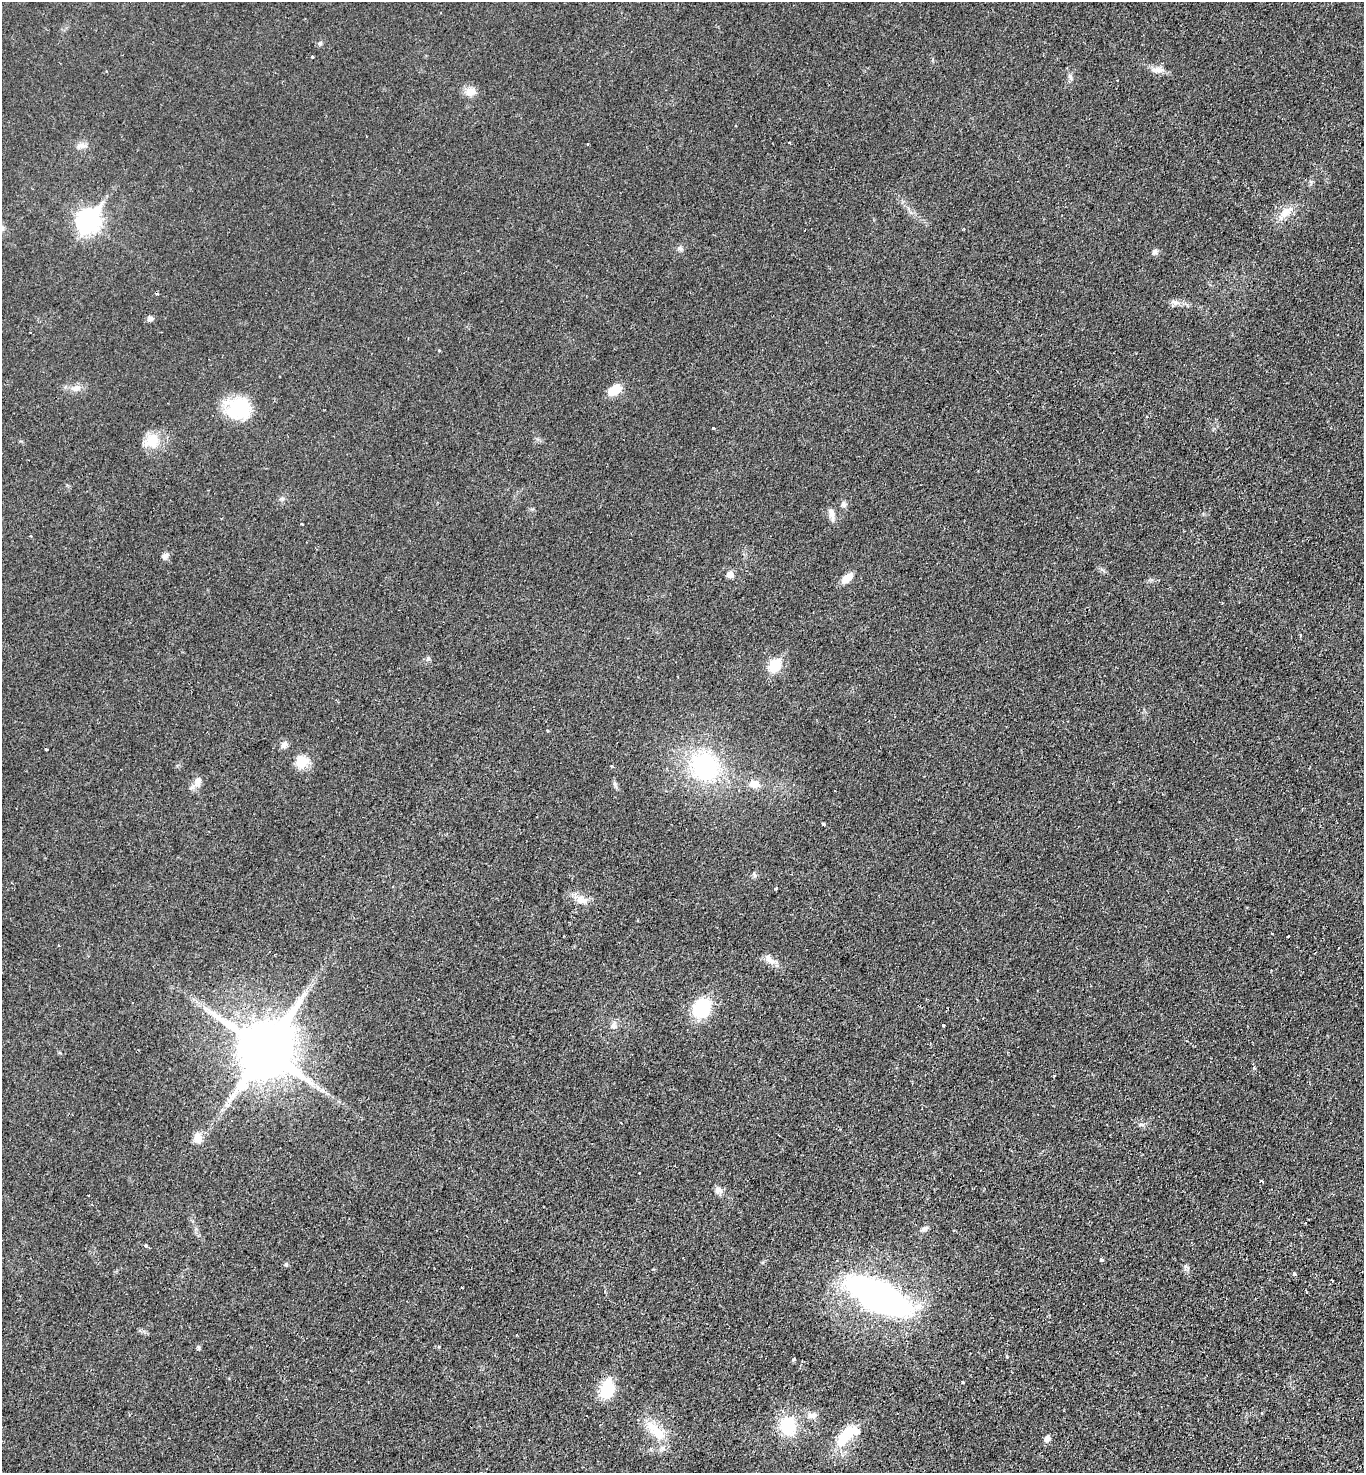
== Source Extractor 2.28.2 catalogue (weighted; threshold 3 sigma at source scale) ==
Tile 6 of 4 x 4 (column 2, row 2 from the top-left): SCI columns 1567-2928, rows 2984-4454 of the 5996 x 5963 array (HDU 1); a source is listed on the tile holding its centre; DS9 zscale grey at full resolution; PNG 1366 x 1475 px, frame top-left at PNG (2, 2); no overlay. Shown black and unused: <1% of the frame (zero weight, under 2 of 3 exposures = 3% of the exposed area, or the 3 px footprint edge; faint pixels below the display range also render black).
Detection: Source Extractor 2.28.2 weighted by HDU 2 'WHT'; one run over the whole footprint, this tile lists its part. Background 0.0278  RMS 0.0048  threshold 0.0217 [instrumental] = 3 sigma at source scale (4.5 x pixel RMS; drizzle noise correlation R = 1.50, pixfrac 1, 0.05/0.05 arcsec/px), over >= 5 px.
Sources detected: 84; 5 cosmic-ray / hot-pixel residue — not listed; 1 inside a brighter listed object's ellipse — not listed separately; the other 78 listed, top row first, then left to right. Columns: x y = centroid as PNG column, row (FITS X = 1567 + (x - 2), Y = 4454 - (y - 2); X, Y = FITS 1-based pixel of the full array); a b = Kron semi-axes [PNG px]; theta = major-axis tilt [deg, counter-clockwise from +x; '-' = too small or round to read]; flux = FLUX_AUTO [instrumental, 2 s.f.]
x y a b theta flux
320 43 5 5 - 0.86
312 57 3 3 - 1.2
1157 70 18 7 -5 3.1
1070 77 8 5 -58 1.1
471 92 14 11 6 4.4
789 143 3 3 - 0.83
81 146 14 7 16 2.4
1285 212 17 10 54 5.8
88 221 10 8 56 260
963 229 5 3 - 0.37
805 230 2 2 - 0.34
1155 252 7 6 - 1.5
1175 302 13 6 -20 2.3
150 319 7 6 - 1.5
30 332 3 2 - 0.28
76 388 13 8 9 3.2
615 390 13 9 31 8.3
238 408 29 24 -1 24
1147 416 4 3 - 0.47
713 428 3 2 - 0.44
152 440 18 15 57 9.8
843 504 8 7 - 1.4
831 513 13 8 -82 2.6
302 524 3 3 - 2.6
165 556 8 7 - 1.9
730 574 7 7 - 3.3
847 578 12 7 39 5.9
1222 603 3 3 - 0.43
1300 635 5 3 - 0.53
428 658 6 5 - 1
775 665 7 6 - 34
547 730 3 3 - 0.47
284 744 9 7 46 2.1
46 749 3 3 - 1.9
302 761 18 16 85 6.7
612 766 4 3 - 0.41
705 766 35 30 -50 52
198 781 14 8 64 3.5
615 784 7 4 -72 0.93
754 784 12 10 -9 4.4
823 824 3 3 - 0.91
776 888 3 3 - 0.96
581 900 18 11 -19 4.7
1272 933 3 2 - 0.52
1288 936 3 3 - 0.81
772 961 18 7 -25 3.3
702 1008 15 13 49 34
943 1025 3 3 - 2.5
613 1026 8 6 73 1.5
264 1049 17 16 - 3200
1254 1068 4 4 - 0.6
1054 1076 4 3 - 0.4
227 1105 8 5 -58 1.2
198 1138 13 10 89 3.9
1261 1181 3 2 - 0.73
718 1190 11 8 -29 2.2
88 1195 2 2 - 0.41
924 1229 10 6 20 1.4
146 1245 3 3 - 1.4
1101 1260 4 3 - 1.4
286 1264 5 5 - 0.82
1294 1274 4 3 - 2.5
1332 1281 3 2 - 0.44
462 1287 3 2 - 0.51
1306 1292 4 2 - 0.37
878 1296 60 23 -28 160
517 1335 3 2 - 0.43
198 1348 6 4 -72 0.7
1007 1357 4 3 - 0.45
794 1359 4 4 - 0.77
962 1382 3 2 - 0.6
607 1389 20 15 75 15
1262 1413 4 2 - 0.36
812 1415 14 8 15 2.9
788 1426 20 16 -82 20
656 1431 38 13 -44 12
844 1436 37 14 48 15
1047 1438 7 7 - 2.1
Overlapping masked pixels (flux is a lower limit): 1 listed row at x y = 264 1049
Unlisted compact peaks at least as high as the median listed source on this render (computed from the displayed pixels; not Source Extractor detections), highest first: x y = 679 248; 755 876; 1311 182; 1188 1268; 439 1347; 282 499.